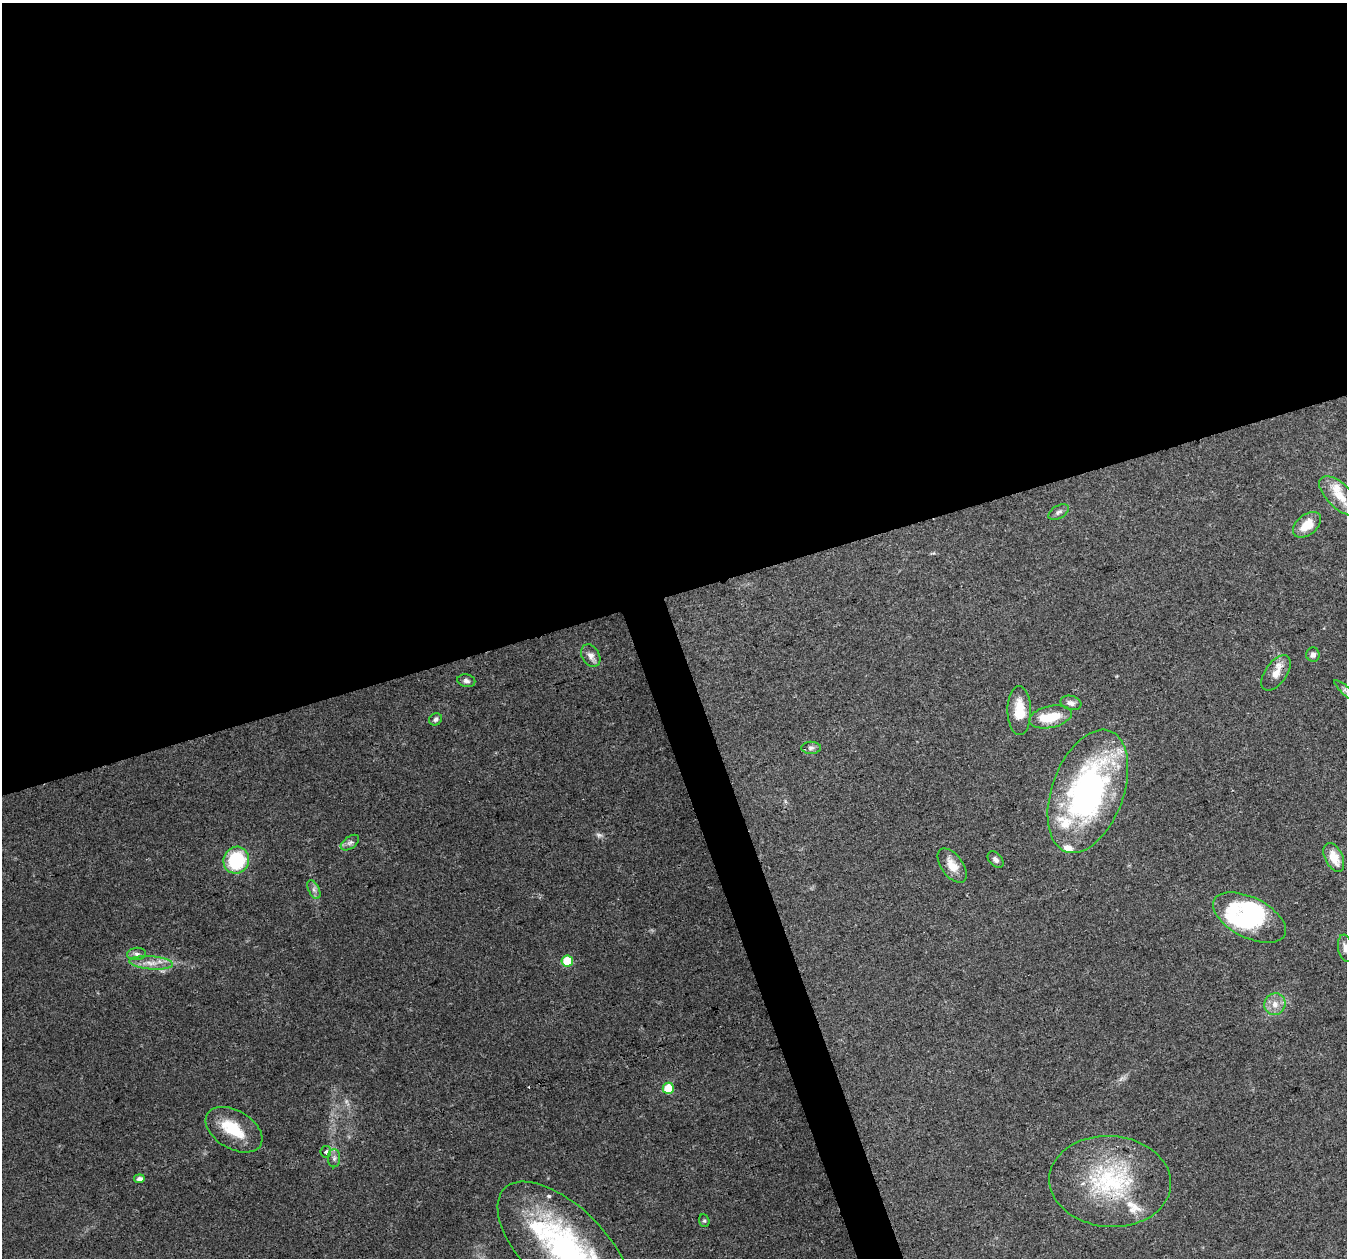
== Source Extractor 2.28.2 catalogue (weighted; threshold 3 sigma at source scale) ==
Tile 2 of 4 x 4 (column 2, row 1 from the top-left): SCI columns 1347-2691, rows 3886-5141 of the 5380 x 5206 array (HDU 1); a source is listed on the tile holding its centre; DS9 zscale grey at full resolution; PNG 1349 x 1260 px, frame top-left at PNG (2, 3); each listed source drawn as its Kron ellipse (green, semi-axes under 4 px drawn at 4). Shown black and unused: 49% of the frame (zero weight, under 3 of 4 exposures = <1% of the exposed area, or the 3 px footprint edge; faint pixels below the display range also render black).
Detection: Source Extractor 2.28.2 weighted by HDU 2 'WHT'; one run over the whole footprint, this tile lists its part. Background 0.0848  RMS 0.005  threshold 0.0225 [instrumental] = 3 sigma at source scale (4.5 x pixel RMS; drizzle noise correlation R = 1.50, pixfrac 1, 0.0396/0.0396 arcsec/px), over >= 5 px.
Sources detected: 47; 2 too faint to see at this stretch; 3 inside a brighter object's white glare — neither listed nor drawn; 8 inside a brighter listed object's ellipse — not listed separately; the other 34 listed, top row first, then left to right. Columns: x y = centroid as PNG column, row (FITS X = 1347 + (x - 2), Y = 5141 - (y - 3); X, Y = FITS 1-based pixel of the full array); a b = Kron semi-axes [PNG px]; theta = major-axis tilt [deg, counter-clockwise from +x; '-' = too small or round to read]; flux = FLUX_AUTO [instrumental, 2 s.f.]
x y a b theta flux
1340 496 25 12 -43 9.4
1059 512 11 6 30 1.7
1307 525 16 10 39 9.3
1313 655 7 6 - 1.8
591 656 12 8 -60 2.9
1276 673 20 11 55 5.9
466 681 9 6 -12 1.7
1346 691 16 4 -41 1.9
1071 703 10 7 -14 2.3
1019 711 24 12 -89 13
1050 717 22 11 12 13
436 719 7 5 31 1.4
811 748 10 6 0 1.6
1088 791 64 35 70 140
350 843 10 6 36 1.7
1334 857 15 9 -64 8.6
996 859 9 6 -46 1.7
236 860 14 12 63 30
952 866 20 10 -54 7
314 890 10 5 -63 1.8
1249 918 39 20 -27 48
1345 948 14 7 -80 2.7
137 954 9 6 6 1.8
567 961 6 5 - 16
151 963 22 6 -4 5.5
1275 1004 11 10 - 4.6
668 1088 6 5 - 15
234 1130 31 19 -31 17
326 1152 5 5 - 1.3
334 1158 9 6 90 1.8
139 1179 5 4 - 2.1
1110 1181 61 45 -4 62
704 1221 6 5 - 0.79
564 1248 85 41 -45 120
Isophote crosses this tile's border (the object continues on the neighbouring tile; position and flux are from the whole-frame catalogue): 3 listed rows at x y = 1346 691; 1345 948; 564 1248